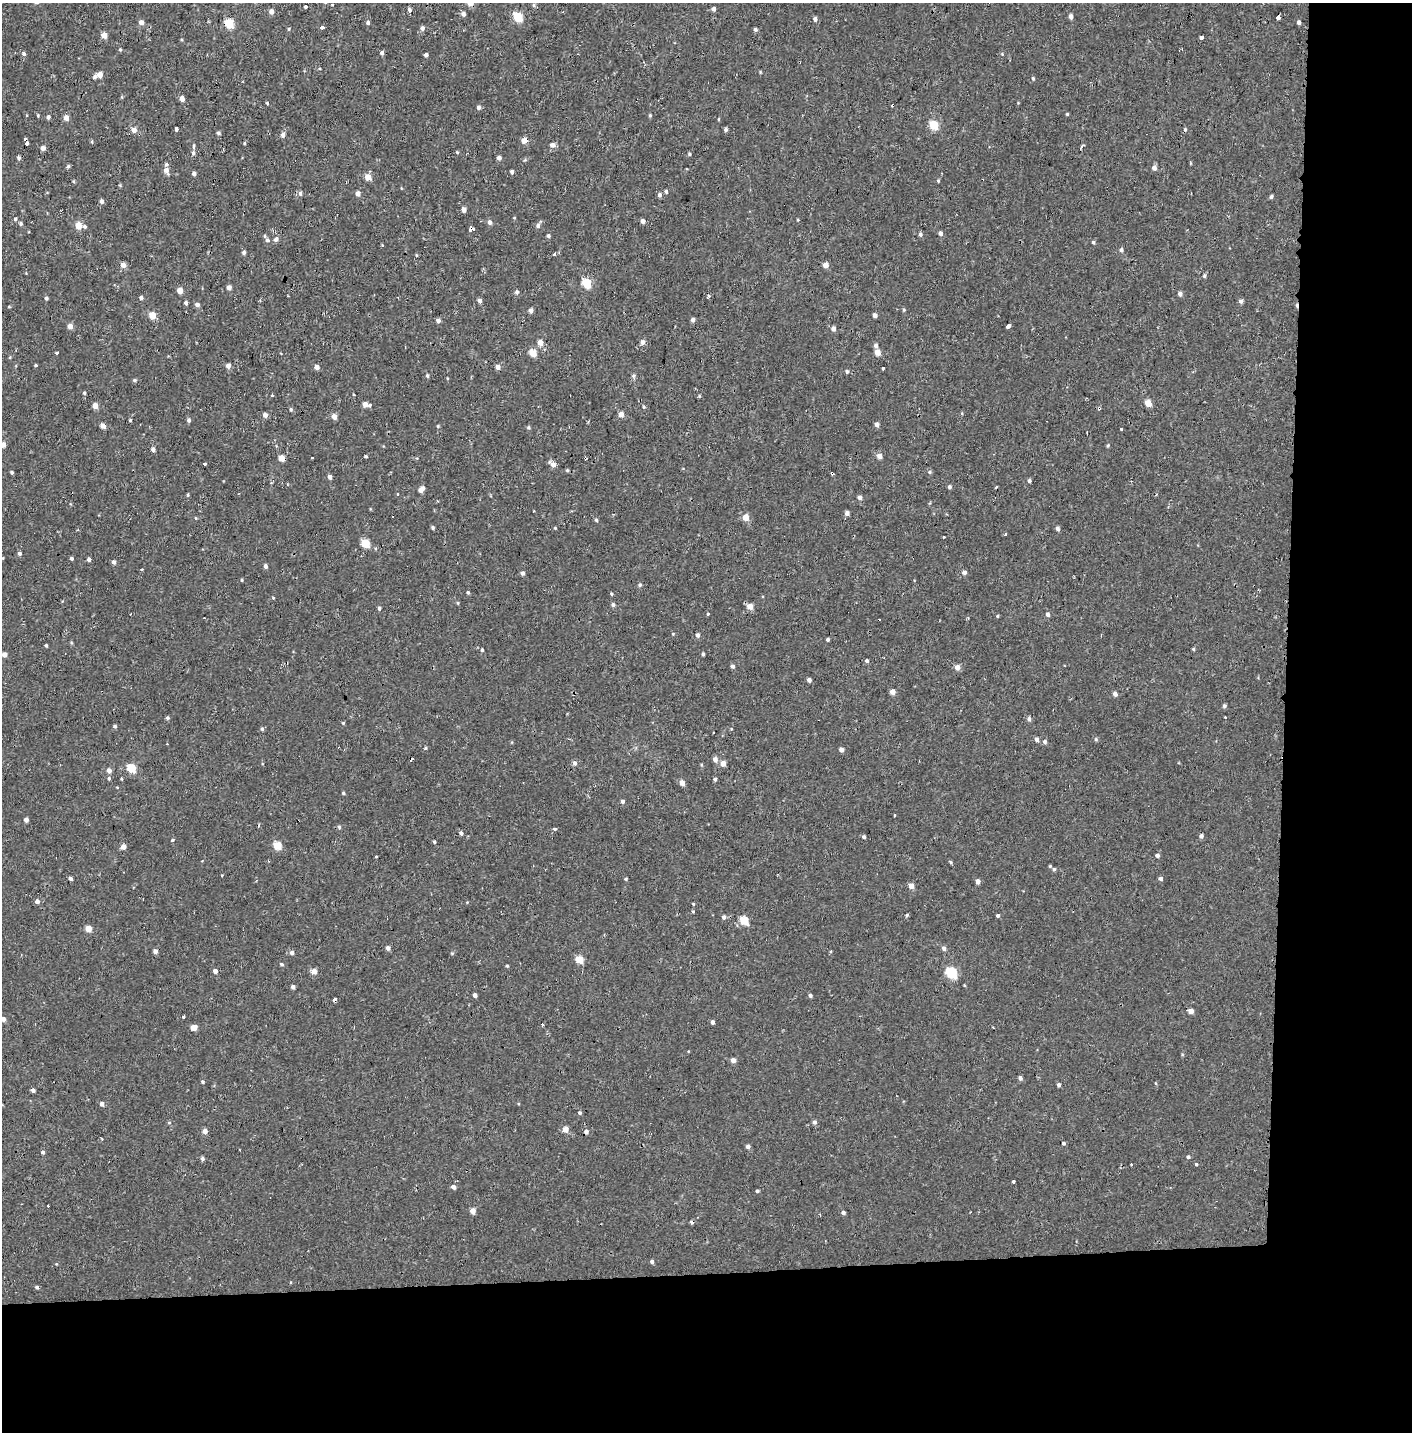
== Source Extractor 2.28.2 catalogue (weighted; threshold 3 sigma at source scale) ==
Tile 9 of 3 x 3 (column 3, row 3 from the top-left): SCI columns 2836-4245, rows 163-1592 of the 4245 x 4554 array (HDU 1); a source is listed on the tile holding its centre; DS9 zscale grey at full resolution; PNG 1414 x 1434 px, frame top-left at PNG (2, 3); no overlay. Shown black and unused: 19% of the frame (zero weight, under 2 of 3 exposures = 3% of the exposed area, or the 3 px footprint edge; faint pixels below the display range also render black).
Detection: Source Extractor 2.28.2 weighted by HDU 2 'WHT'; one run over the whole footprint, this tile lists its part. Background -2.28e-05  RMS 0.0025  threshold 0.0113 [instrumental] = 3 sigma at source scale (4.5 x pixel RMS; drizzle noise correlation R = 1.50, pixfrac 1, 0.0396/0.0396 arcsec/px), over >= 5 px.
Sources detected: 339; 20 cosmic-ray / hot-pixel residue — not listed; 2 inside a brighter listed object's ellipse — not listed separately; the other 317 listed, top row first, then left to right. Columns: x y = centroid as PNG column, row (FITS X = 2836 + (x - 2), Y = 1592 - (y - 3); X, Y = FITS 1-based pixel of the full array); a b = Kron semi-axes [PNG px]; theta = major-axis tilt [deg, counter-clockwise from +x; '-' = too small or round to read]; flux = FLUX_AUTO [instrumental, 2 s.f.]
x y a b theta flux
471 3 5 4 - 3.3
332 4 3 3 - 0.82
534 5 5 3 - 0.3
306 6 3 3 - 3.8
714 9 4 4 - 1.1
409 10 5 4 - 0.65
271 12 5 4 - 1.3
463 14 4 4 - 0.88
1071 16 5 4 - 1
518 17 6 5 - 12
1278 17 4 3 - 7.6
815 19 5 5 - 0.72
141 22 5 4 - 1.4
1299 22 4 4 - 0.73
229 23 5 5 - 12
368 23 4 4 - 0.58
321 27 3 3 - 1.9
422 28 5 5 - 0.78
289 29 5 3 - 0.26
755 29 4 4 - 0.52
104 35 4 4 - 2.8
1201 37 4 3 - 12
120 50 5 4 - 0.26
382 53 5 4 - 0.69
24 54 5 4 - 0.55
1002 54 5 3 - 0.22
426 55 4 4 - 0.58
99 75 4 4 - 2.6
95 77 5 4 - 0.53
1033 78 5 4 - 0.33
182 99 4 4 - 1.7
267 103 4 3 - 0.26
893 105 3 3 - 1.3
478 107 5 4 - 0.64
1067 114 4 3 - 0.24
38 115 4 3 - 0.26
650 115 5 4 - 0.32
48 117 5 4 - 0.59
66 118 5 4 - 2
719 119 5 3 - 0.2
933 125 5 5 - 11
177 129 4 3 - 3.8
134 130 5 5 - 1.4
726 130 5 4 - 0.51
218 133 4 4 - 0.47
283 135 5 5 - 1.1
524 140 5 4 - 2.3
92 142 5 3 - 0.26
27 143 3 3 - 5.2
244 143 4 4 - 0.24
552 145 6 5 - 1.1
193 146 7 3 90 0.35
43 148 4 4 - 1.1
457 152 4 4 - 0.21
193 153 5 5 - 0.51
689 154 4 4 - 0.34
19 157 5 4 - 0.54
499 158 4 4 - 0.87
1191 163 5 3 - 0.19
68 166 6 4 65 0.4
1154 168 5 5 - 0.99
166 170 7 5 -63 1.4
512 172 4 3 - 0.54
194 173 4 4 - 0.71
368 177 4 4 - 3.5
938 181 4 4 - 0.26
666 192 5 4 - 0.44
300 193 5 5 - 0.74
358 193 5 5 - 1.2
659 195 5 4 - 0.7
1271 197 4 4 - 0.58
102 201 5 4 - 0.75
464 209 4 4 - 1.3
514 218 4 3 - 0.18
15 219 4 3 - 0.42
798 220 4 3 - 0.2
642 221 5 4 - 0.73
489 222 6 5 - 0.71
21 224 5 5 - 0.41
78 225 5 5 - 4.3
538 225 7 5 68 0.77
471 229 5 4 - 3.2
940 233 5 4 - 0.8
920 234 5 4 - 0.58
548 236 5 5 - 0.46
276 239 6 6 - 0.82
267 240 7 5 -16 0.65
1093 242 4 4 - 0.36
382 245 3 3 - 0.29
1121 250 6 4 -81 0.52
244 252 5 4 - 0.53
555 254 3 3 - 1
416 255 5 3 - 0.23
123 265 4 4 - 1.8
825 265 5 4 - 1.9
1204 276 5 5 - 0.46
587 283 5 5 - 12
229 288 4 4 - 1.2
180 291 4 4 - 2.9
516 292 5 4 - 0.46
1180 294 5 5 - 0.86
709 296 4 3 - 0.5
141 297 4 4 - 0.64
46 298 4 4 - 0.5
480 301 4 4 - 0.99
1241 301 5 4 - 0.7
186 303 4 4 - 0.62
197 304 5 5 - 0.86
531 310 4 4 - 1.1
904 310 5 4 - 0.27
152 315 5 4 - 5
875 315 4 4 - 1.1
693 319 5 4 - 0.7
438 321 5 4 - 0.79
70 326 5 5 - 1.6
1008 326 4 3 - 8.3
833 328 5 5 - 1
642 342 5 4 - 1.1
540 343 5 4 - 2
876 345 5 4 - 0.72
877 352 4 4 - 2.7
57 353 3 3 - 0.78
533 353 5 4 - 5.5
10 357 5 3 - 0.21
35 366 3 3 - 3.5
228 366 5 4 - 1.2
317 367 4 4 - 1.3
498 367 5 5 - 1.2
883 368 3 3 - 2.1
847 371 4 4 - 0.52
427 376 5 4 - 0.42
633 376 7 5 90 0.48
134 380 5 4 - 0.37
84 393 4 4 - 0.39
272 395 3 3 - 0.59
699 396 4 4 - 0.24
1148 403 5 4 - 3.4
365 404 5 4 - 1.8
95 406 4 4 - 2.4
643 407 5 4 - 0.32
1099 408 4 4 - 0.61
291 409 5 4 - 0.36
621 414 4 4 - 2.1
265 415 5 4 - 1
334 417 5 4 - 1.8
130 420 4 3 - 0.3
189 420 5 4 - 0.56
876 424 5 4 - 0.88
103 426 4 4 - 2
438 426 4 4 - 0.23
528 428 5 5 - 0.34
1121 429 3 2 - 0.29
1087 432 3 2 - 0.33
3 445 5 4 - 1.6
1108 446 5 3 - 0.26
153 449 4 4 - 0.91
366 456 4 3 - 0.28
880 456 5 4 - 1.7
312 457 3 3 - 0.54
281 458 5 4 - 3.6
204 464 3 3 - 2.3
553 464 7 5 -41 1.6
567 470 5 4 - 0.28
11 472 3 3 - 0.37
929 472 5 5 - 0.37
832 473 4 3 - 1.1
330 477 4 4 - 0.93
1029 481 4 4 - 0.59
949 487 4 4 - 0.58
421 489 6 4 40 1.7
398 494 3 3 - 0.64
188 495 5 3 - 0.24
860 497 5 4 - 0.89
847 513 5 4 - 0.94
614 514 4 3 - 0.19
745 517 5 5 - 3.3
196 518 4 3 - 0.23
596 520 4 4 - 0.35
433 528 4 4 - 0.4
555 528 4 3 - 0.24
1057 528 5 4 - 0.65
1006 534 3 3 - 0.64
943 537 3 2 - 0.21
365 543 5 5 - 8.5
19 553 4 4 - 0.6
71 558 4 3 - 0.5
89 559 4 3 - 0.63
114 562 5 4 - 0.71
265 566 4 4 - 0.72
964 572 4 4 - 0.99
523 573 4 4 - 0.78
242 580 4 3 - 0.23
640 585 5 4 - 0.42
468 592 4 4 - 0.35
611 594 4 3 - 0.28
273 598 4 4 - 0.21
458 603 5 3 - 0.22
613 605 5 4 - 0.62
750 606 5 5 - 2.5
379 608 4 4 - 0.48
708 613 3 3 - 1.8
1047 614 5 4 - 0.69
997 616 4 4 - 0.23
673 634 4 4 - 0.23
698 635 5 4 - 0.79
828 639 3 3 - 0.43
46 645 4 3 - 0.33
1193 649 4 3 - 0.32
482 650 4 3 - 0.35
703 654 4 3 - 0.36
4 655 5 4 - 1.4
867 661 5 4 - 0.44
732 666 4 4 - 0.77
957 667 5 5 - 1.6
809 680 4 4 - 0.92
892 692 4 4 - 2
1115 694 5 4 - 0.97
1224 706 5 4 - 0.51
1225 717 3 2 - 0.35
167 718 4 4 - 0.39
1029 719 5 4 - 0.7
343 723 4 4 - 0.23
115 726 5 4 - 0.39
262 729 5 4 - 0.38
1037 739 5 4 - 0.83
1096 739 6 5 - 0.34
1044 741 5 5 - 0.67
841 749 4 4 - 1.2
715 759 5 5 - 1.1
574 763 6 5 - 0.8
723 763 5 4 - 2.2
131 768 5 5 - 10
109 770 5 5 - 1.1
109 778 5 4 - 0.36
121 779 3 3 - 0.24
715 779 4 3 - 0.54
682 783 5 4 - 1.9
343 793 4 3 - 0.32
623 801 4 4 - 0.62
895 815 3 3 - 0.71
26 820 4 4 - 0.98
339 827 5 4 - 0.41
555 829 4 3 - 0.44
461 833 5 4 - 0.63
1201 836 4 4 - 0.73
864 837 4 4 - 0.48
172 840 4 3 - 0.35
434 842 4 3 - 0.36
277 845 5 5 - 6.5
123 847 5 5 - 1.5
1157 855 4 4 - 0.71
951 862 5 3 - 0.28
1054 869 5 5 - 0.43
70 878 4 3 - 0.59
1161 878 5 4 - 0.56
626 879 4 3 - 0.29
978 881 4 4 - 1.2
911 886 5 4 - 1.8
37 901 5 5 - 1
693 904 4 3 - 0.23
693 911 4 3 - 0.29
907 915 4 3 - 0.36
998 915 3 3 - 1.7
724 917 5 5 - 0.61
744 920 5 5 - 8.1
88 928 5 4 - 3.4
388 948 5 4 - 0.94
944 948 5 4 - 0.98
155 951 4 4 - 1.1
831 952 3 3 - 0.29
292 953 5 5 - 0.87
452 953 5 3 - 0.23
579 959 5 4 - 5.6
281 964 5 4 - 0.35
507 966 4 3 - 0.27
215 971 4 4 - 1.2
314 971 5 4 - 2.1
951 972 6 5 - 19
964 985 4 3 - 0.21
293 987 4 4 - 0.84
475 995 4 3 - 0.87
810 995 4 4 - 0.53
335 1000 4 3 - 0.96
1191 1011 4 4 - 1.6
184 1017 3 3 - 1.2
3 1019 4 4 - 1.1
712 1022 4 3 - 0.86
542 1024 3 3 - 1
193 1027 5 4 - 2.8
733 1060 5 4 - 1.3
1020 1078 5 4 - 0.7
203 1082 4 4 - 0.36
1156 1084 4 3 - 0.3
1059 1085 4 4 - 0.62
33 1090 4 4 - 0.8
102 1104 4 4 - 1.1
580 1113 4 4 - 0.43
169 1122 5 3 - 0.28
814 1122 5 5 - 0.66
565 1129 5 4 - 2.3
205 1131 5 4 - 1.5
586 1132 4 4 - 1
1063 1143 4 3 - 0.45
748 1146 5 5 - 0.7
42 1152 4 4 - 0.51
1188 1157 4 4 - 0.39
202 1158 5 5 - 0.51
1196 1164 3 3 - 0.71
1013 1181 3 3 - 1.2
453 1187 5 4 - 1.1
757 1191 4 3 - 0.38
48 1206 3 2 - 0.17
473 1211 5 5 - 1.9
843 1212 4 4 - 0.55
652 1261 4 4 - 0.6
290 1283 3 3 - 0.29
37 1287 4 4 - 0.54
Overlapping masked pixels (flux is a lower limit): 9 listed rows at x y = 471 3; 229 23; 893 105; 471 229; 1099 408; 281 458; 832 473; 335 1000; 586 1132
Isophote crosses this tile's border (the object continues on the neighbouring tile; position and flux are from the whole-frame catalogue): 3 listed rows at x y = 471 3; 3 445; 3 1019